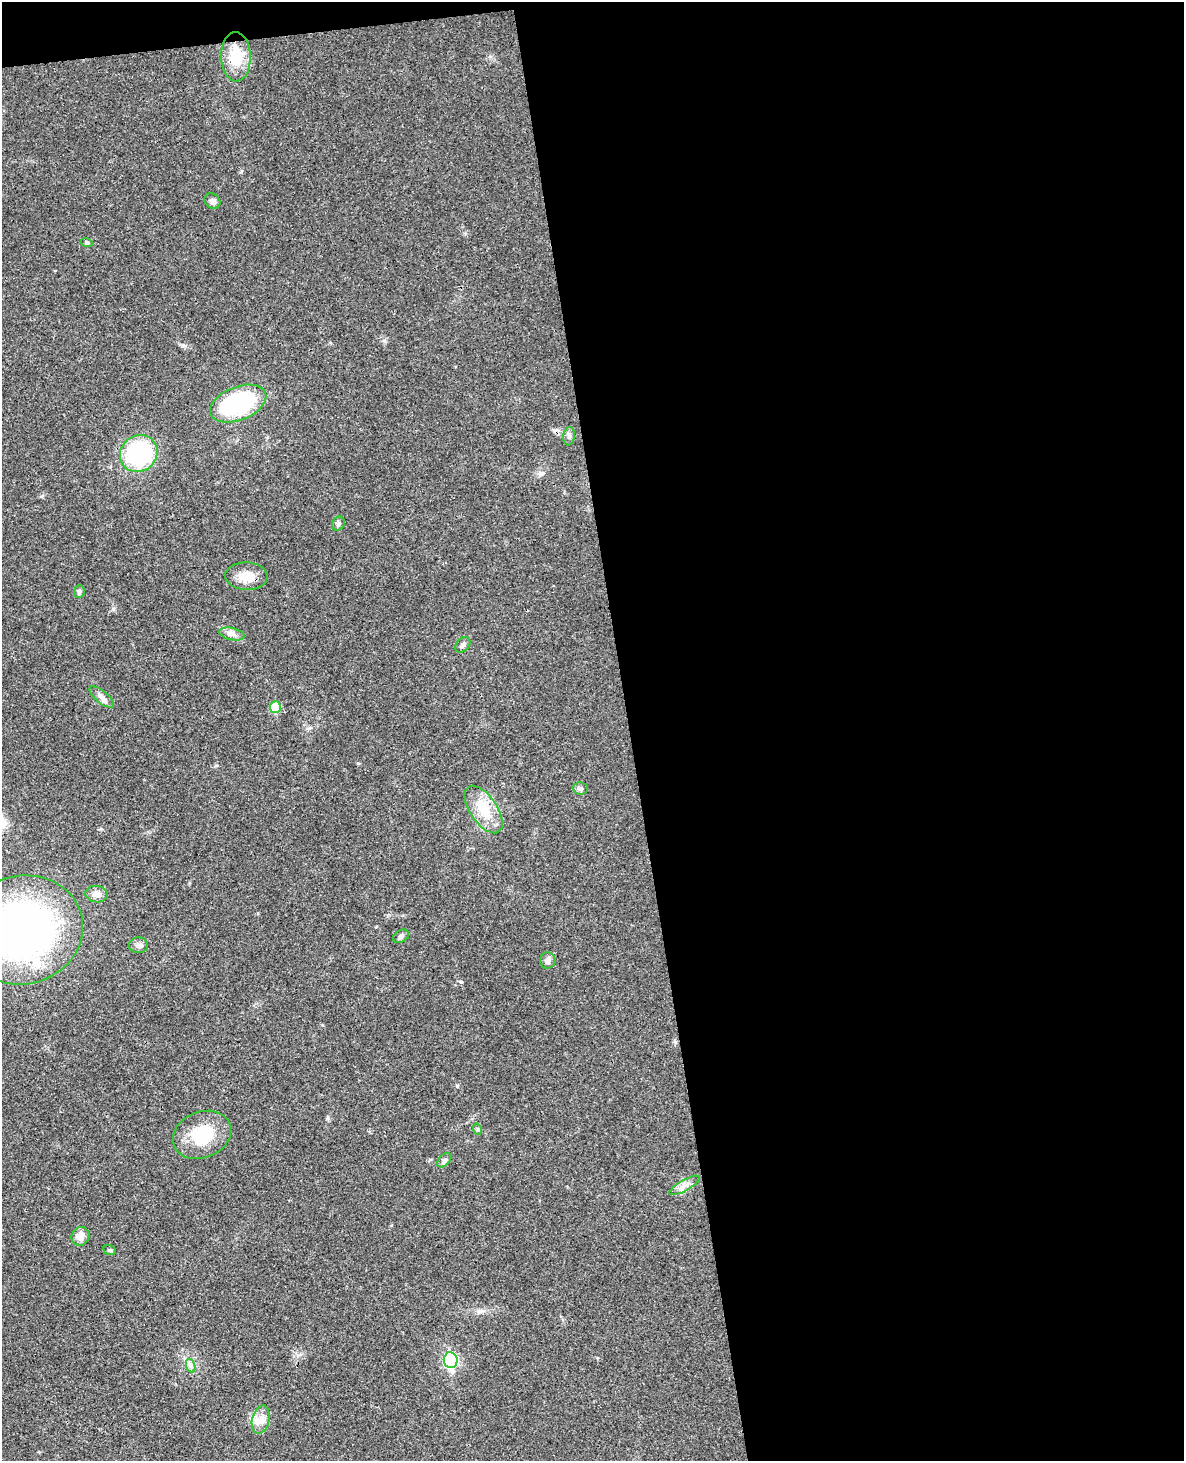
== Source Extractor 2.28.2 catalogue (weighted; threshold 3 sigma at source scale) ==
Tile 4 of 4 x 3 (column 4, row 1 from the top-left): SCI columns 3606-4787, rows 3172-4630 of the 4844 x 4777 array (HDU 1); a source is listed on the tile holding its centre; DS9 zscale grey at full resolution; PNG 1186 x 1463 px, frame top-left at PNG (2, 2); each listed source drawn as its Kron ellipse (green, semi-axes under 4 px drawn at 4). Shown black and unused: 48% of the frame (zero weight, under 3 of 4 exposures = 6% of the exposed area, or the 3 px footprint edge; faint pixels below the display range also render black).
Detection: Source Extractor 2.28.2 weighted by HDU 2 'WHT'; one run over the whole footprint, this tile lists its part. Background 0.035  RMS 0.0042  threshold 0.0187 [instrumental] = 3 sigma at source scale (4.5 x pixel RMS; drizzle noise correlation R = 1.50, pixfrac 1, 0.05/0.05 arcsec/px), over >= 5 px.
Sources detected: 30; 1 inside a brighter listed object's ellipse — not listed separately; the other 29 listed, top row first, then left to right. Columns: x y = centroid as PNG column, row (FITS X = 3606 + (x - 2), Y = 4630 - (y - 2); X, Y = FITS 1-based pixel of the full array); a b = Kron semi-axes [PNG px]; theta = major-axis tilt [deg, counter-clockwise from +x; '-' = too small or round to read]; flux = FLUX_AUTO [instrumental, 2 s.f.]
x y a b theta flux
236 57 24 15 -88 12
212 201 8 7 - 1.6
87 242 6 3 -18 0.56
238 404 29 16 21 40
569 436 9 6 82 1.2
139 453 19 18 - 44
338 524 7 6 - 0.96
246 576 21 14 -2 6.3
79 592 6 5 - 1
232 634 13 6 -12 2
463 645 9 6 46 1.4
102 697 15 6 -40 2.2
275 707 6 5 - 11
580 788 7 6 - 1.1
484 810 27 13 -55 11
96 894 11 8 -6 2.7
22 930 61 54 13 190
401 936 8 6 28 1.1
138 945 9 7 -4 1.5
548 960 8 7 - 1.6
477 1129 6 3 -71 0.52
202 1135 30 23 22 18
444 1160 8 5 45 1
685 1185 17 5 29 2.5
80 1236 9 8 - 3.5
110 1250 6 4 -20 0.6
451 1360 8 7 - 63
191 1366 7 4 -71 1
261 1419 14 8 75 3.7
Isophote crosses this tile's border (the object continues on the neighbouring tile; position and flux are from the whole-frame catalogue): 1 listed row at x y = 22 930
Unlisted compact peaks at least as high as the median listed source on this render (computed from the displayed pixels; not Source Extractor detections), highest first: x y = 358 763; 457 1086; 461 982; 113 609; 384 340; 183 345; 541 474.